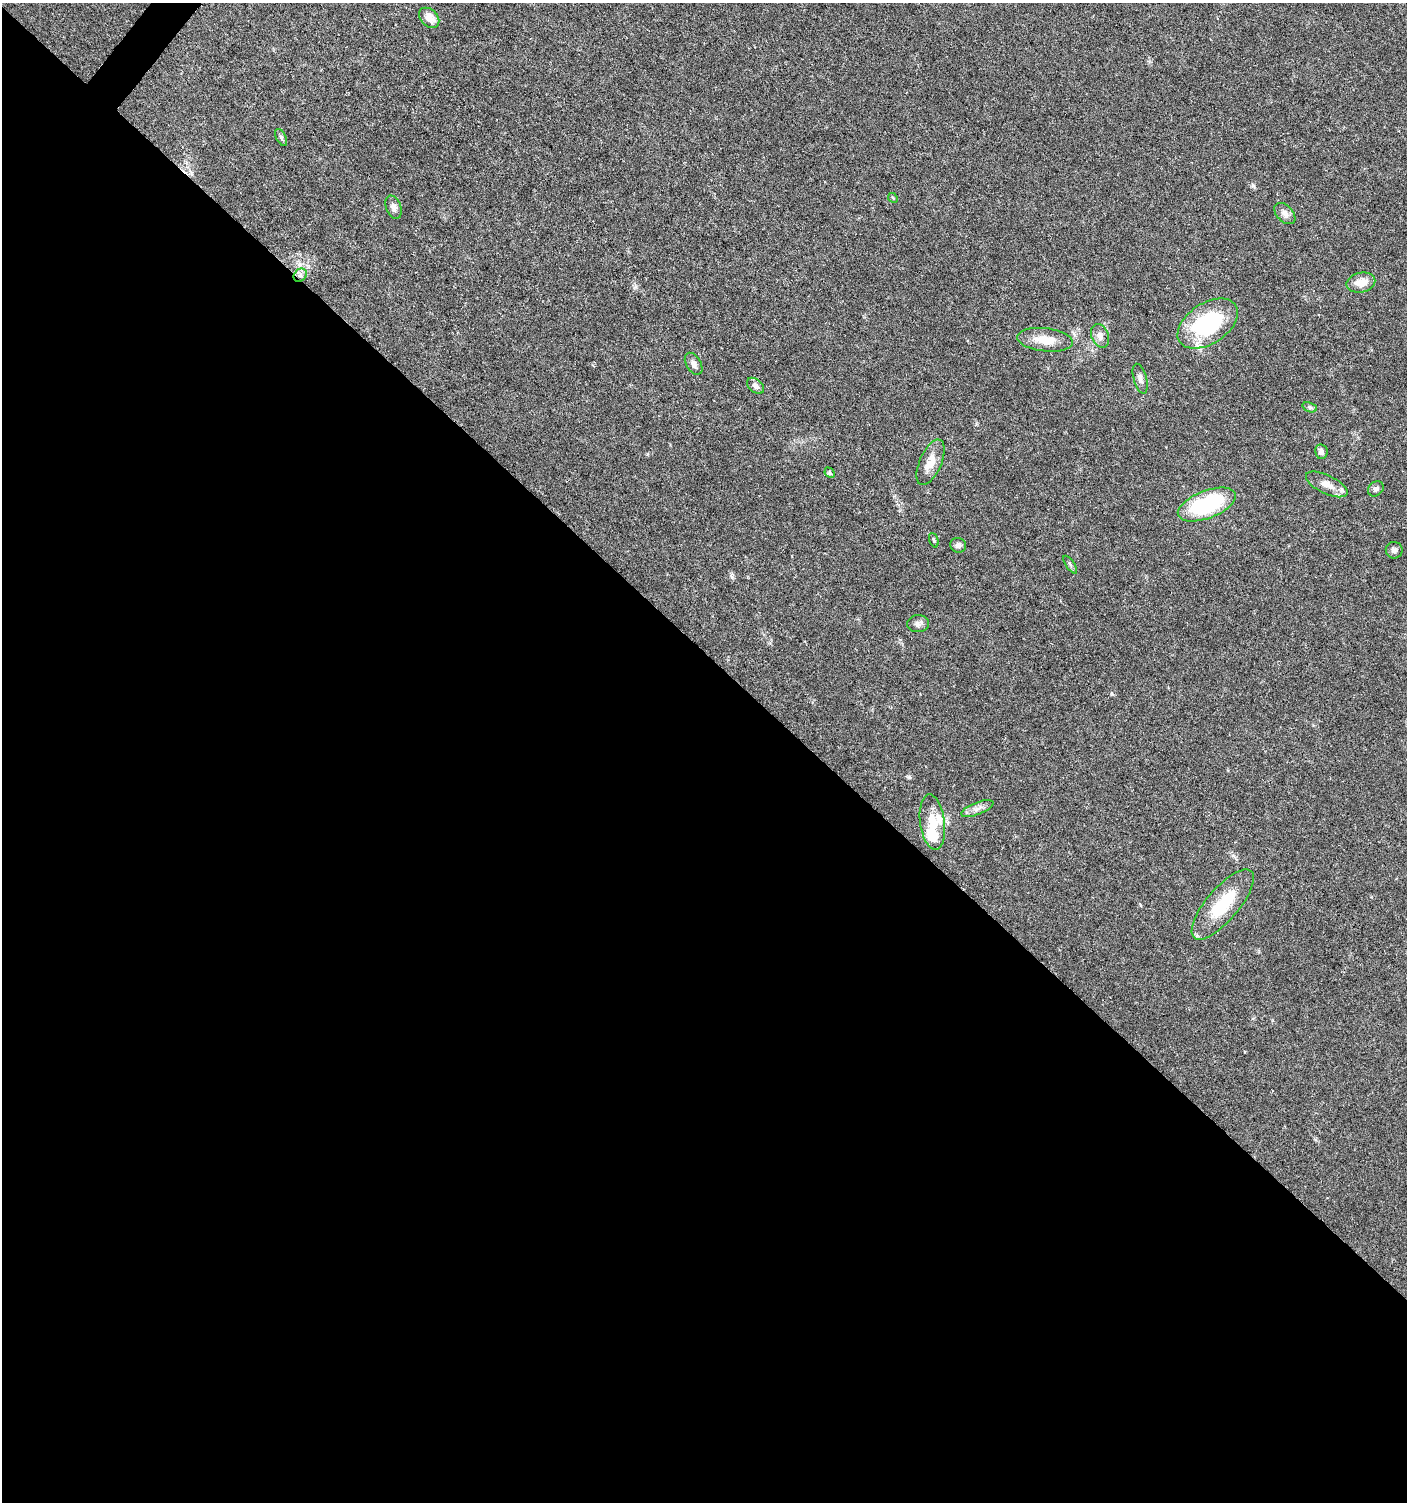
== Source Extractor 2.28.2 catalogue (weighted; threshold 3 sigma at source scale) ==
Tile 14 of 4 x 4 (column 2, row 4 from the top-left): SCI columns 1645-3049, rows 4-1503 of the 6032 x 6014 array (HDU 1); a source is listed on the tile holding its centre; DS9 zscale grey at full resolution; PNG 1409 x 1504 px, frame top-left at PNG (2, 3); each listed source drawn as its Kron ellipse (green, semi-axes under 4 px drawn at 4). Shown black and unused: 57% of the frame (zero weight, under 5 of 9 exposures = <1% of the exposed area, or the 3 px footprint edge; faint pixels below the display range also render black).
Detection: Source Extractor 2.28.2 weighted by HDU 2 'WHT'; one run over the whole footprint, this tile lists its part. Background 0.0275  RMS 0.0024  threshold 0.00979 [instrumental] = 3 sigma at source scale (4.09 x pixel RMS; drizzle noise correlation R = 1.36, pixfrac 0.8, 0.0396/0.0396 arcsec/px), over >= 5 px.
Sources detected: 30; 2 inside a brighter listed object's ellipse — not listed separately; the other 28 listed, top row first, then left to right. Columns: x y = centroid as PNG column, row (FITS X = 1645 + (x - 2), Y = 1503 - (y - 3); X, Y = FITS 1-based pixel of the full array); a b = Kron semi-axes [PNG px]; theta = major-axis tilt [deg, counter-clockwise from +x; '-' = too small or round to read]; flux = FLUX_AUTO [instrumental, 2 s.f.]
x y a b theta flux
429 18 11 8 -44 2.4
281 137 9 5 -63 0.47
893 198 5 4 - 0.25
393 207 12 7 -71 1.1
1285 213 12 8 -46 1.2
300 275 7 6 - 0.77
1361 283 14 9 13 2.7
1208 323 33 20 33 22
1100 336 12 8 -68 1.4
1045 340 28 11 -6 3.8
694 364 12 7 -58 1
1140 379 15 6 -74 1
755 386 10 6 -41 0.95
1310 407 7 4 -19 0.39
1321 452 7 6 - 0.81
931 462 24 11 66 3.1
830 473 6 4 -46 0.31
1327 484 23 9 -25 2.6
1376 489 8 7 - 0.7
1207 505 31 14 21 21
934 540 7 3 -71 0.33
958 545 8 7 - 0.76
1394 550 8 8 - 0.78
1070 565 10 2 -55 0.4
918 624 11 8 1 0.9
977 809 17 6 21 1.3
932 822 28 12 -82 4.5
1223 904 44 16 50 10
Overlapping masked pixels (flux is a lower limit): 1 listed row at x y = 300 275
Unlisted compact peaks at least as high as the median listed source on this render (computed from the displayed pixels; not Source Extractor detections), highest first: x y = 635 287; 1253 186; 909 777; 732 577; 1112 694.